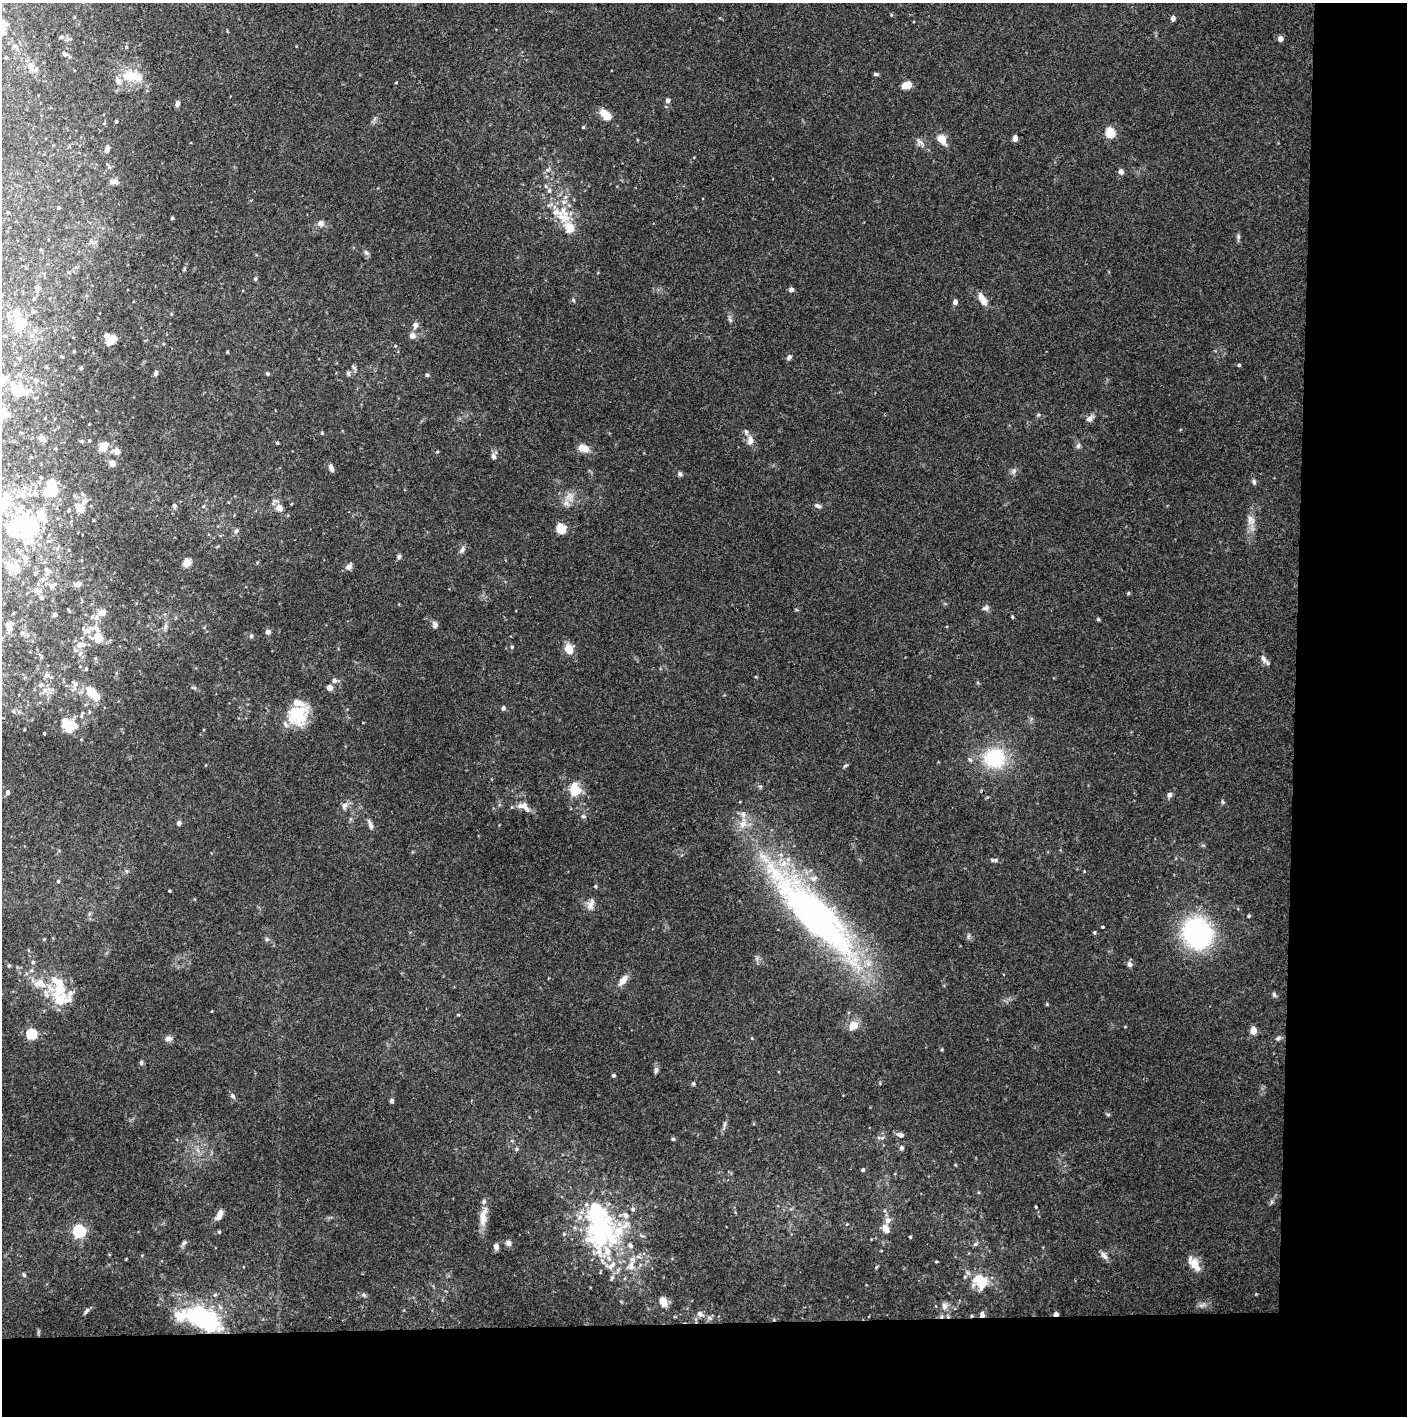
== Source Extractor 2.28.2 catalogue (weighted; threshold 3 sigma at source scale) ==
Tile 9 of 3 x 3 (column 3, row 3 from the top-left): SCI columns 2813-4217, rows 1-1414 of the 4221 x 4245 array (HDU 1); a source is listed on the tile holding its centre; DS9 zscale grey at full resolution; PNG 1409 x 1418 px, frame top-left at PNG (2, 3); no overlay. Shown black and unused: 14% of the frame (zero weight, under 3 of 4 exposures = <1% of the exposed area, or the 3 px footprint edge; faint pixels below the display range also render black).
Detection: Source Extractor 2.28.2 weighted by HDU 2 'WHT'; one run over the whole footprint, this tile lists its part. Background 0.0748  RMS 0.0055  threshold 0.0247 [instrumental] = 3 sigma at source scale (4.5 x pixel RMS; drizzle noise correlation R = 1.50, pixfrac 1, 0.05/0.05 arcsec/px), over >= 5 px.
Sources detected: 275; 12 inside a brighter object's white glare — not listed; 52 inside a brighter listed object's ellipse — not listed separately; the other 211 listed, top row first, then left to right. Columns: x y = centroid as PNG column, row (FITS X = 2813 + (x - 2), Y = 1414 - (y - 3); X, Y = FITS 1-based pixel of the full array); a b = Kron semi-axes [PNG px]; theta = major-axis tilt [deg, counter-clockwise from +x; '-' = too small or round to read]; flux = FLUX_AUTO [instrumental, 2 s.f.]
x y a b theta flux
1173 18 5 4 - 2.3
3 28 10 8 3 2.2
61 37 4 4 - 0.8
1280 39 5 5 - 2.9
15 46 9 6 -48 1.9
126 47 5 4 - 0.59
64 53 9 5 -70 1.3
6 57 4 4 - 0.56
30 66 9 7 -61 4.1
876 74 6 4 1 0.98
131 76 31 13 -9 14
396 82 3 3 - 0.47
907 85 9 5 19 7.8
668 100 5 5 - 2
177 104 7 5 79 1.9
606 115 13 8 -43 9.2
116 121 3 3 - 0.62
583 127 4 3 - 0.61
1110 133 5 5 - 34
1015 138 5 4 - 5.1
942 139 12 9 -52 6.1
920 142 14 5 -44 2.4
107 149 9 5 73 1.7
548 170 7 4 45 1.1
1121 172 5 5 - 2.6
114 181 12 6 -2 2.6
549 190 7 5 89 1.5
564 202 8 6 33 2.6
58 208 4 3 - 0.61
172 218 4 4 - 0.74
563 218 21 13 -19 11
320 223 8 7 - 2.9
1238 237 7 5 -88 1.2
366 252 8 5 -41 1.3
255 279 5 4 - 0.67
37 288 7 6 - 1.3
791 290 6 5 - 1.6
982 299 14 7 -59 5.5
573 300 6 3 -71 0.66
955 302 6 5 - 2
33 311 5 5 - 0.93
23 323 17 11 -27 8.4
415 325 10 7 72 2.2
412 336 8 8 - 2.6
112 339 11 7 55 7.3
395 346 4 3 - 0.44
227 352 4 3 - 0.5
789 357 6 5 - 1.5
1239 365 4 4 - 0.76
353 367 8 4 -28 0.96
81 368 4 4 - 0.79
155 374 6 4 66 1.4
267 374 4 4 - 0.85
348 374 7 5 -46 1.1
427 375 4 4 - 1
36 380 7 4 -19 1
26 392 31 13 -45 6.9
8 414 8 5 -3 1.2
1038 415 5 4 - 0.73
1089 419 9 7 35 2.4
322 433 4 3 - 0.54
42 439 6 5 - 2.3
89 440 4 3 - 0.62
750 440 13 8 89 3.6
82 441 5 4 - 0.73
277 443 4 3 - 0.65
103 446 9 7 52 9.2
1078 446 8 6 74 1.5
583 448 14 9 -18 5.2
117 451 9 9 - 3.3
437 452 4 3 - 0.55
493 456 8 6 -63 1.8
112 463 4 4 - 7.7
331 468 9 5 -68 2
1014 471 7 6 - 1.6
680 474 6 5 - 1.1
1254 482 7 5 -71 1.2
51 485 24 14 -85 12
82 494 5 5 - 0.91
570 497 16 9 -76 5.1
174 506 5 4 - 1.6
203 506 5 3 - 0.58
818 506 9 5 -25 1.4
80 507 9 8 - 5.8
279 508 6 6 - 5.4
1251 520 14 10 -75 4.6
23 526 38 23 86 37
561 529 5 5 - 29
236 531 7 6 - 1.4
462 550 11 6 69 1.8
399 556 7 5 74 1
187 563 5 5 - 15
349 567 9 7 41 2.2
15 568 14 12 -53 7.2
48 572 10 6 47 2
35 574 5 5 - 0.89
78 584 7 5 16 2.8
51 586 8 8 - 2.1
36 590 7 6 - 2.8
1128 593 5 3 - 0.57
41 597 5 5 - 0.93
985 608 9 6 22 1.6
102 613 15 9 31 4.1
55 614 5 5 - 1.2
1012 617 4 3 - 0.69
1098 619 5 4 - 0.64
435 624 8 6 -74 1.9
8 625 9 8 - 4.1
165 626 8 5 71 1.6
96 628 12 6 -63 3.2
88 631 9 8 - 3.1
268 632 5 5 - 2.2
22 633 6 5 - 1.2
251 636 6 5 - 1.2
98 638 10 10 - 10
79 645 10 10 - 3.6
512 647 4 4 - 0.69
569 649 11 8 -75 7.3
1263 658 13 6 -61 2.5
86 669 5 4 - 0.8
46 675 9 7 77 2
756 677 4 3 - 0.49
334 681 6 5 - 1.8
75 684 7 7 - 1.8
41 685 6 6 - 1.6
329 687 5 5 - 3.7
94 695 19 15 -39 8.8
503 708 5 4 - 1.6
297 715 24 20 42 23
69 725 18 12 -25 17
44 733 3 2 - 0.56
995 758 23 21 3 35
845 765 9 3 21 0.69
576 789 19 11 60 8.8
7 792 5 4 - 1.5
1169 795 8 6 64 1.5
1222 802 6 4 -87 0.76
524 805 14 7 -61 4
345 806 10 7 56 2.4
583 816 7 4 -7 0.94
179 823 5 5 - 1.6
743 823 16 9 75 6
370 825 12 5 -70 2.1
994 860 9 5 0 1.3
814 879 10 7 31 2.8
58 881 5 4 - 0.77
595 886 5 4 - 0.72
169 891 3 3 - 0.56
590 906 12 8 -45 3.3
1249 916 5 4 - 0.61
815 917 93 24 -46 290
1103 927 3 2 - 0.56
1094 933 4 3 - 0.68
1197 933 23 20 -63 110
266 939 6 4 -90 0.87
33 962 4 4 - 0.83
1129 964 6 5 - 2.5
9 966 5 4 - 0.66
623 980 14 7 52 4.6
39 982 17 8 36 4.9
1274 994 7 5 -57 1
60 999 30 24 80 18
853 1026 14 11 34 5.7
1253 1031 5 4 - 10
31 1034 5 5 - 40
752 1038 4 4 - 0.49
1278 1038 6 6 - 1.1
168 1039 9 6 20 2.7
141 1063 6 5 - 1.1
656 1070 8 5 80 1.6
613 1075 4 4 - 0.88
693 1084 5 4 - 0.78
232 1096 8 5 -43 1.2
392 1101 5 4 - 1.4
1108 1114 6 4 18 0.66
725 1124 7 4 88 1
900 1135 9 6 -25 2.1
673 1139 4 4 - 0.8
902 1148 5 5 - 1.3
516 1149 6 4 -90 0.75
863 1170 4 4 - 1.1
1036 1207 3 2 - 0.48
633 1209 5 5 - 1.1
219 1215 13 6 63 3.6
483 1217 28 9 81 6.8
888 1220 8 7 - 2.8
886 1229 11 7 -57 4.2
79 1231 6 6 - 89
595 1231 70 40 -50 84
219 1232 4 4 - 0.62
910 1237 3 3 - 0.58
184 1243 9 5 41 1.3
508 1243 7 7 - 1.7
975 1244 6 5 - 0.97
496 1246 7 6 - 2
1104 1255 12 7 -53 2.3
936 1262 4 3 - 0.54
1194 1264 19 9 -52 6.8
876 1267 6 3 71 0.6
24 1275 6 4 -60 0.9
980 1281 15 12 -54 17
215 1295 5 5 - 0.86
663 1301 13 8 -70 4.7
944 1306 9 7 80 2.4
220 1307 7 4 -46 1.2
86 1311 9 4 54 1.1
700 1314 8 7 - 2.5
1056 1314 4 3 - 3.1
982 1315 7 6 - 1.9
710 1318 8 5 -27 1.6
200 1319 39 18 -33 70
Overlapping masked pixels (flux is a lower limit): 3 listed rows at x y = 1056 1314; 982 1315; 200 1319
Isophote crosses this tile's border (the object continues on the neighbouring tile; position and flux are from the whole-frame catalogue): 1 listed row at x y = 3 28